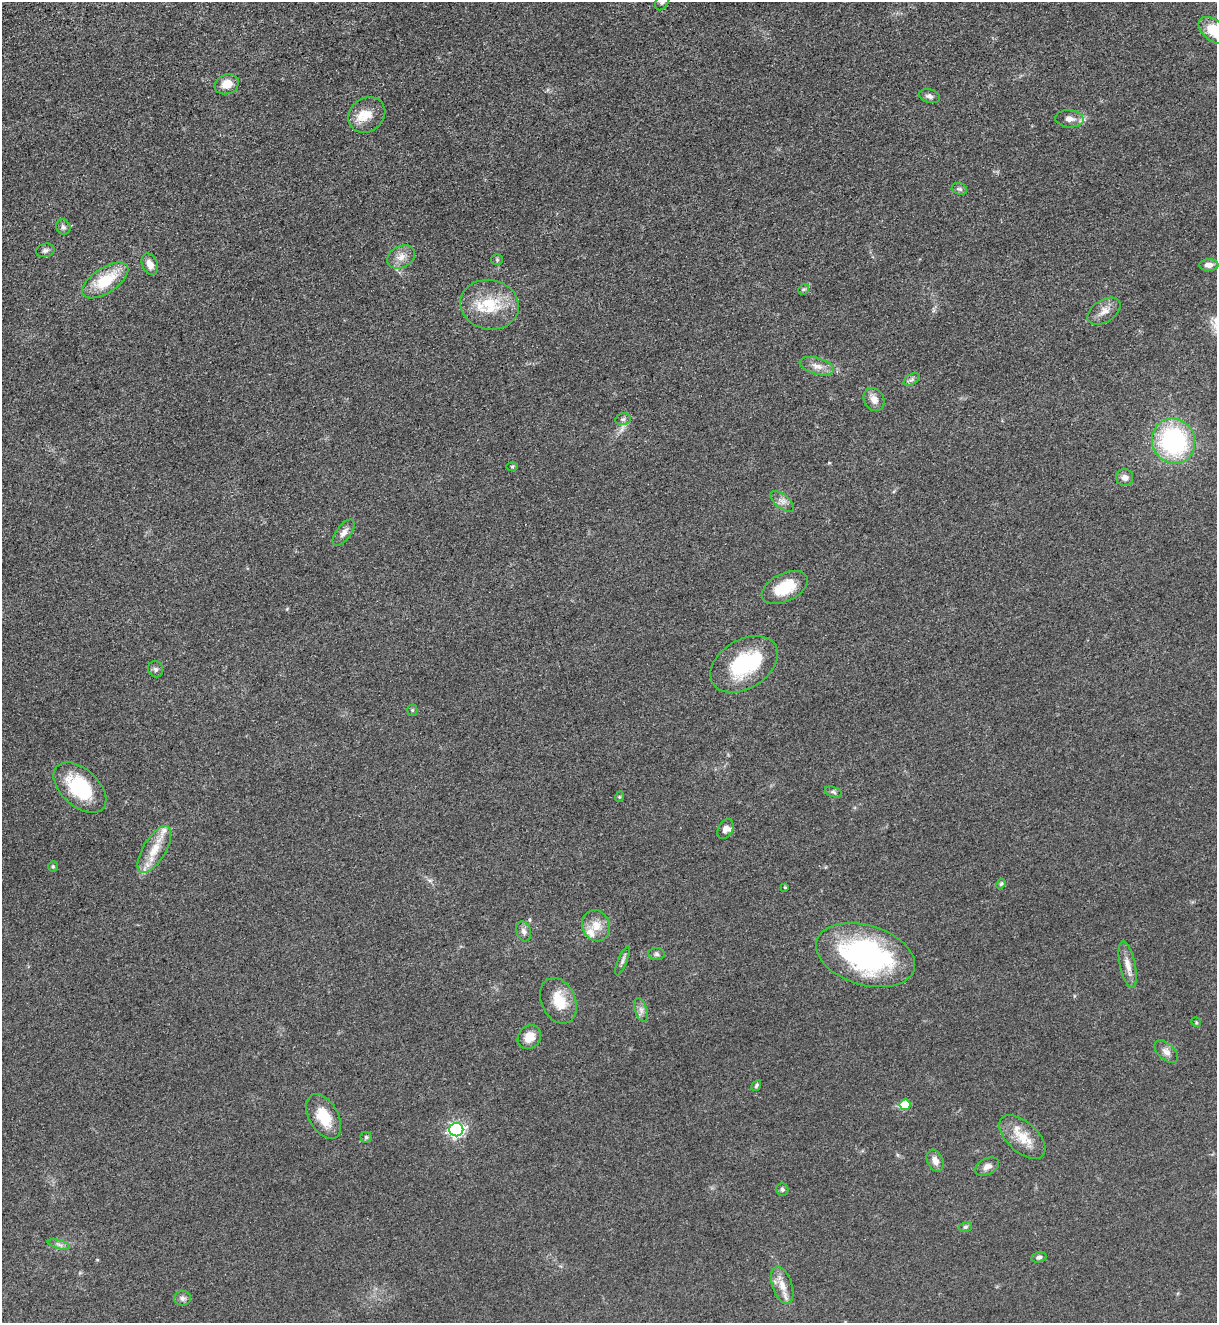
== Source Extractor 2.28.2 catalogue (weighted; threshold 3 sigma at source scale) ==
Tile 11 of 4 x 4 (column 3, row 3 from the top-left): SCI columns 2712-3926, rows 1386-2706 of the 5317 x 5365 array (HDU 1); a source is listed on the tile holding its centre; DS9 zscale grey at full resolution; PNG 1219 x 1325 px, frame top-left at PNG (2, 2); each listed source drawn as its Kron ellipse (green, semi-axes under 4 px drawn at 4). Nothing masked; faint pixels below the display range render black.
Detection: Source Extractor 2.28.2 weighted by HDU 2 'WHT'; one run over the whole footprint, this tile lists its part. Background 0.051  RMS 0.0059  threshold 0.0267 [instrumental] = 3 sigma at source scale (4.5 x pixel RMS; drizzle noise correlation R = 1.50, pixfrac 1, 0.05/0.05 arcsec/px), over >= 5 px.
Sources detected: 68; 1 inside a brighter object's white glare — neither listed nor drawn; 4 inside a brighter listed object's ellipse — not listed separately; the other 63 listed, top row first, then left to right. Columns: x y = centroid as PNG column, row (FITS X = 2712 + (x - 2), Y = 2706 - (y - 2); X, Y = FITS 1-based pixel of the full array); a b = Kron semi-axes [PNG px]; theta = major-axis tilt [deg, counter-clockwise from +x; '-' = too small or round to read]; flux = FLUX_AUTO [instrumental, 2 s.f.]
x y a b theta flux
662 2 9 6 60 2.1
1214 31 18 10 -36 16
227 84 12 9 21 7.6
929 96 10 7 -15 2.2
367 115 19 16 37 9.5
1069 119 14 8 -5 3.9
959 189 8 5 -19 1.3
63 227 8 7 - 1.7
45 250 9 6 13 1.7
401 257 15 10 28 5.2
497 260 5 5 - 0.89
150 264 11 7 -66 4.8
1209 265 9 6 2 3.6
105 280 26 12 34 22
804 289 6 4 42 1
490 305 29 24 -11 25
1104 311 18 11 33 5.3
817 366 17 8 -15 5
912 379 9 5 31 1.6
874 399 12 9 -60 4.6
623 419 8 6 12 1.6
1173 441 23 21 -63 81
512 467 6 4 1 0.66
1125 478 8 8 - 3.3
782 501 14 6 -39 3.2
344 532 15 7 53 3.4
785 587 24 14 26 18
744 664 37 24 32 41
156 669 8 7 - 1.6
412 710 5 5 - 0.8
80 788 31 18 -43 38
833 792 9 5 -18 1.4
619 797 5 3 - 0.6
725 829 11 7 62 3
154 850 26 11 59 13
53 866 5 5 - 0.78
1001 884 5 4 - 0.86
785 887 4 3 - 0.62
596 926 16 13 -68 8.3
524 931 10 7 -70 2.4
657 954 8 6 -3 1.6
865 955 51 29 -17 130
623 961 16 4 68 2.1
1128 965 24 8 -78 5.8
558 1001 24 17 -65 14
641 1010 12 6 -72 2.6
1196 1022 5 4 - 0.66
529 1037 13 11 48 7.3
1166 1051 14 8 -42 3.3
756 1086 6 4 59 1
905 1105 5 5 - 17
324 1117 24 14 -60 15
456 1130 7 6 - 150
366 1137 5 5 - 1.1
1022 1137 28 15 -42 12
935 1161 11 8 -64 3.9
987 1167 12 8 27 3.4
782 1189 6 6 - 1.3
965 1227 7 5 15 1.1
59 1245 11 3 -15 1.7
1039 1257 8 5 13 1.6
782 1285 19 10 -71 7.1
183 1298 8 7 - 2.1
Isophote crosses this tile's border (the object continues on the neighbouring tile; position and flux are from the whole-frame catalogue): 2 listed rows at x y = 662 2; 1214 31